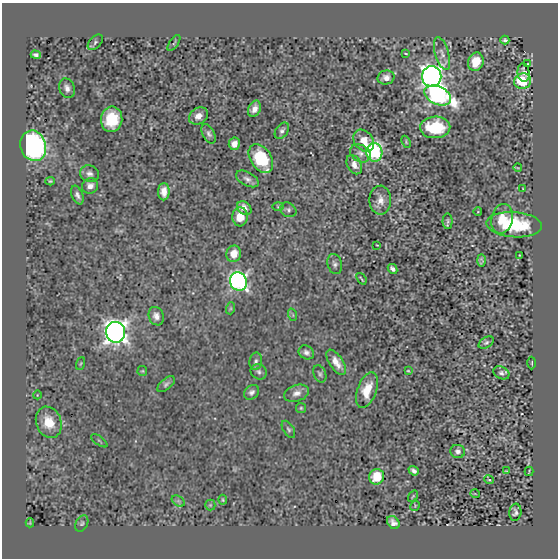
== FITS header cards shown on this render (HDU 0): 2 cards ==
NAXIS1  =                  556 /
NAXIS2  =                  556 /

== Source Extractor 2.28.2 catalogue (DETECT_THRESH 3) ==
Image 556 x 556 px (HDU 0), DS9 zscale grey, 1 PNG px = 1 image px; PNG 560 x 560 px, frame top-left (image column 1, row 556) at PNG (2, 3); each listed source drawn as its Kron ellipse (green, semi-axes under 4 px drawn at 4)
Background -8.28e-06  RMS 0.0011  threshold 0.00329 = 3 sigma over >= 5 px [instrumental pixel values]
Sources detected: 93; all 93 listed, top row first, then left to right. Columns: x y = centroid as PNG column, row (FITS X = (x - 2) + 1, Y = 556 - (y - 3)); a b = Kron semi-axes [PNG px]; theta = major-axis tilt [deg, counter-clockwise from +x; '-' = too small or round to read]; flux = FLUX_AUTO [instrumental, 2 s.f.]
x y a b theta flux
505 40 4 3 - 0.14
95 42 9 5 47 0.16
174 43 9 3 55 0.11
406 53 4 2 - 0.063
442 54 17 7 -74 0.42
36 55 5 4 - 0.19
476 62 9 7 70 1.4
528 64 3 2 - 0.042
524 72 9 6 -84 0.27
432 76 10 10 - 38
386 78 8 7 - 0.42
522 81 8 7 - 3.3
67 88 10 7 -70 0.34
438 95 14 9 -25 21
254 109 8 6 64 0.47
198 116 10 8 31 0.59
112 119 13 10 80 2.5
435 127 15 11 2 3.2
282 131 9 6 53 0.24
209 134 10 6 -62 0.24
364 141 12 9 -50 1
406 142 6 4 -68 0.11
234 144 6 5 - 0.48
33 146 15 12 -71 18
374 152 9 8 - 13
360 153 11 8 -31 0.35
261 158 16 10 -57 3
354 165 10 6 -62 0.5
518 168 4 3 - 0.05
89 174 9 8 - 0.33
247 179 12 6 -27 0.33
50 181 5 4 - 0.084
90 186 8 7 - 0.42
523 189 3 2 - 0.045
164 192 8 5 90 0.6
77 195 10 5 -67 0.27
380 200 14 11 -89 0.62
278 207 6 4 0 0.097
244 208 8 6 -38 0.44
288 210 8 7 - 0.2
478 212 4 3 - 0.053
240 217 9 8 - 1
502 219 15 10 77 1.2
448 221 7 5 89 0.15
514 225 28 12 -4 4.3
377 245 3 2 - 0.049
234 254 8 7 - 0.83
519 255 3 2 - 0.04
482 260 6 3 -88 0.12
335 264 10 7 -74 0.26
393 269 5 4 - 0.23
361 279 6 2 -51 0.09
238 281 9 8 - 27
231 308 6 4 72 0.094
293 315 6 4 -72 0.099
156 316 9 7 -69 0.43
116 332 10 9 - 52
486 343 8 5 32 0.16
306 352 8 6 -32 0.28
256 361 9 6 80 0.21
336 362 14 7 -56 0.72
532 363 6 2 89 0.08
81 364 7 3 71 0.078
142 371 5 5 - 0.099
408 371 4 3 - 0.063
259 372 8 7 - 0.22
501 373 8 6 -27 0.21
320 374 9 6 -66 0.18
166 384 10 5 40 0.2
367 390 18 9 70 1.4
252 392 8 6 40 0.26
297 393 13 8 18 0.47
37 395 4 2 - 0.053
301 408 5 5 - 0.1
49 422 16 12 -69 1.7
288 429 9 5 -58 0.17
99 441 10 2 -35 0.086
458 451 7 6 - 0.27
414 471 5 4 - 0.24
507 471 3 2 - 0.067
529 471 5 2 - 0.06
377 477 8 7 - 1.8
489 480 5 4 - 0.082
475 494 5 3 - 0.053
413 496 6 3 55 0.081
223 500 5 3 - 0.088
178 501 7 4 -34 0.14
210 505 5 5 - 0.1
415 506 5 3 - 0.059
515 512 9 6 83 0.22
30 523 4 3 - 0.062
82 523 9 6 60 0.16
393 523 7 5 -49 0.34